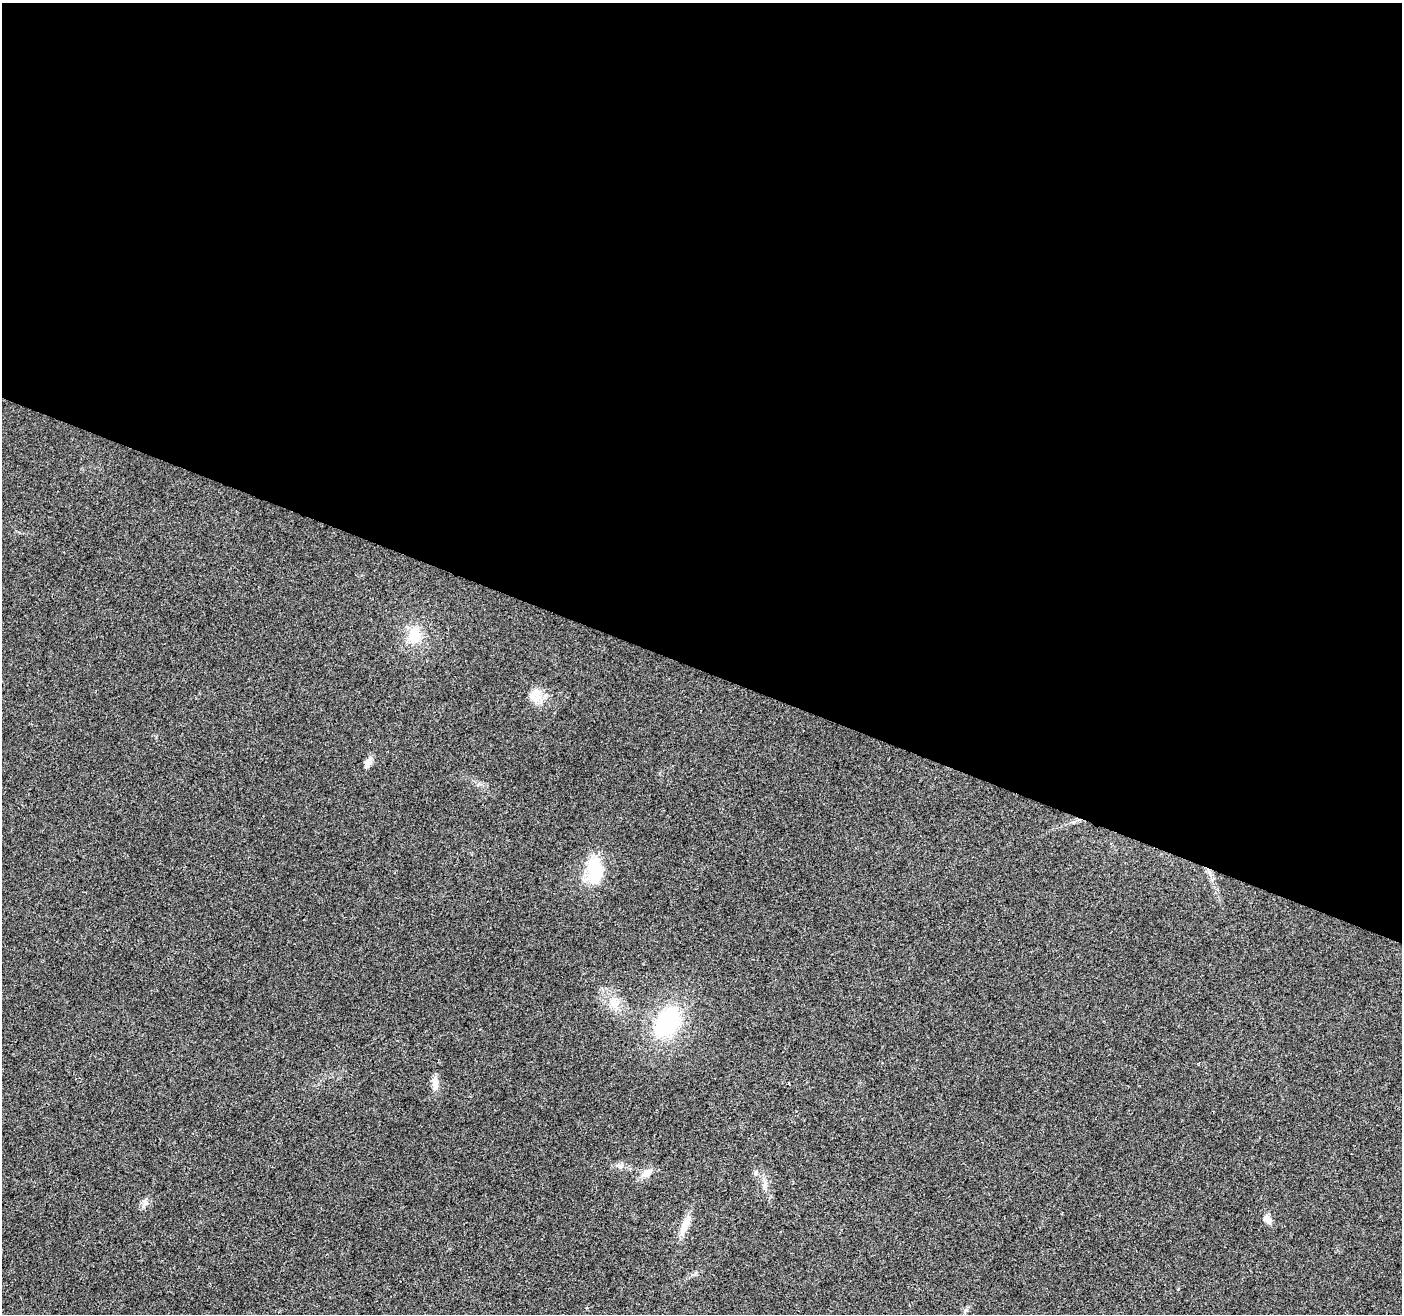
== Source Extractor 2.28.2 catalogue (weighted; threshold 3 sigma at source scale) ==
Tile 3 of 4 x 4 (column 3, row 1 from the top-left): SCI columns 2801-4200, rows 4147-5458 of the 5607 x 5732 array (HDU 1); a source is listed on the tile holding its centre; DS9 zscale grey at full resolution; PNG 1404 x 1316 px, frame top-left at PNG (2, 3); no overlay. Shown black and unused: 51% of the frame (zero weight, under 2 of 3 exposures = <1% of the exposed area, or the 3 px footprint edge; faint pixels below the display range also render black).
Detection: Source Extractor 2.28.2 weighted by HDU 2 'WHT'; one run over the whole footprint, this tile lists its part. Background 0.0354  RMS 0.0068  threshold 0.0305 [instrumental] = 3 sigma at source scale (4.5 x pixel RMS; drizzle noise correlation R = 1.50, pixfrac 1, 0.0396/0.0396 arcsec/px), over >= 5 px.
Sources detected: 14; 1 inside a brighter object's white glare — not listed; the other 13 listed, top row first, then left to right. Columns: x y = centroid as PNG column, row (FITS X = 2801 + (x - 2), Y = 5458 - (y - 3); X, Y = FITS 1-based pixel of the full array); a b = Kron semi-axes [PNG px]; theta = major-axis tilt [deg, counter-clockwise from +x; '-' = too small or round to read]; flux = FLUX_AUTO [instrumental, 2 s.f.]
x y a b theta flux
414 636 24 16 88 17
535 696 19 17 78 10
368 762 14 7 63 4.4
596 870 34 19 -74 26
614 1002 18 14 -35 11
667 1022 27 19 54 77
789 1083 3 2 - 0.56
435 1084 19 8 89 5
646 1173 17 9 36 5.6
756 1173 8 4 81 1.2
146 1203 9 5 31 2.3
1267 1219 11 7 -53 5
685 1226 28 9 67 9.2
Unlisted compact peaks at least as high as the median listed source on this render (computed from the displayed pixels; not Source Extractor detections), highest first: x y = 765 1187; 479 784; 620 1167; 156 737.